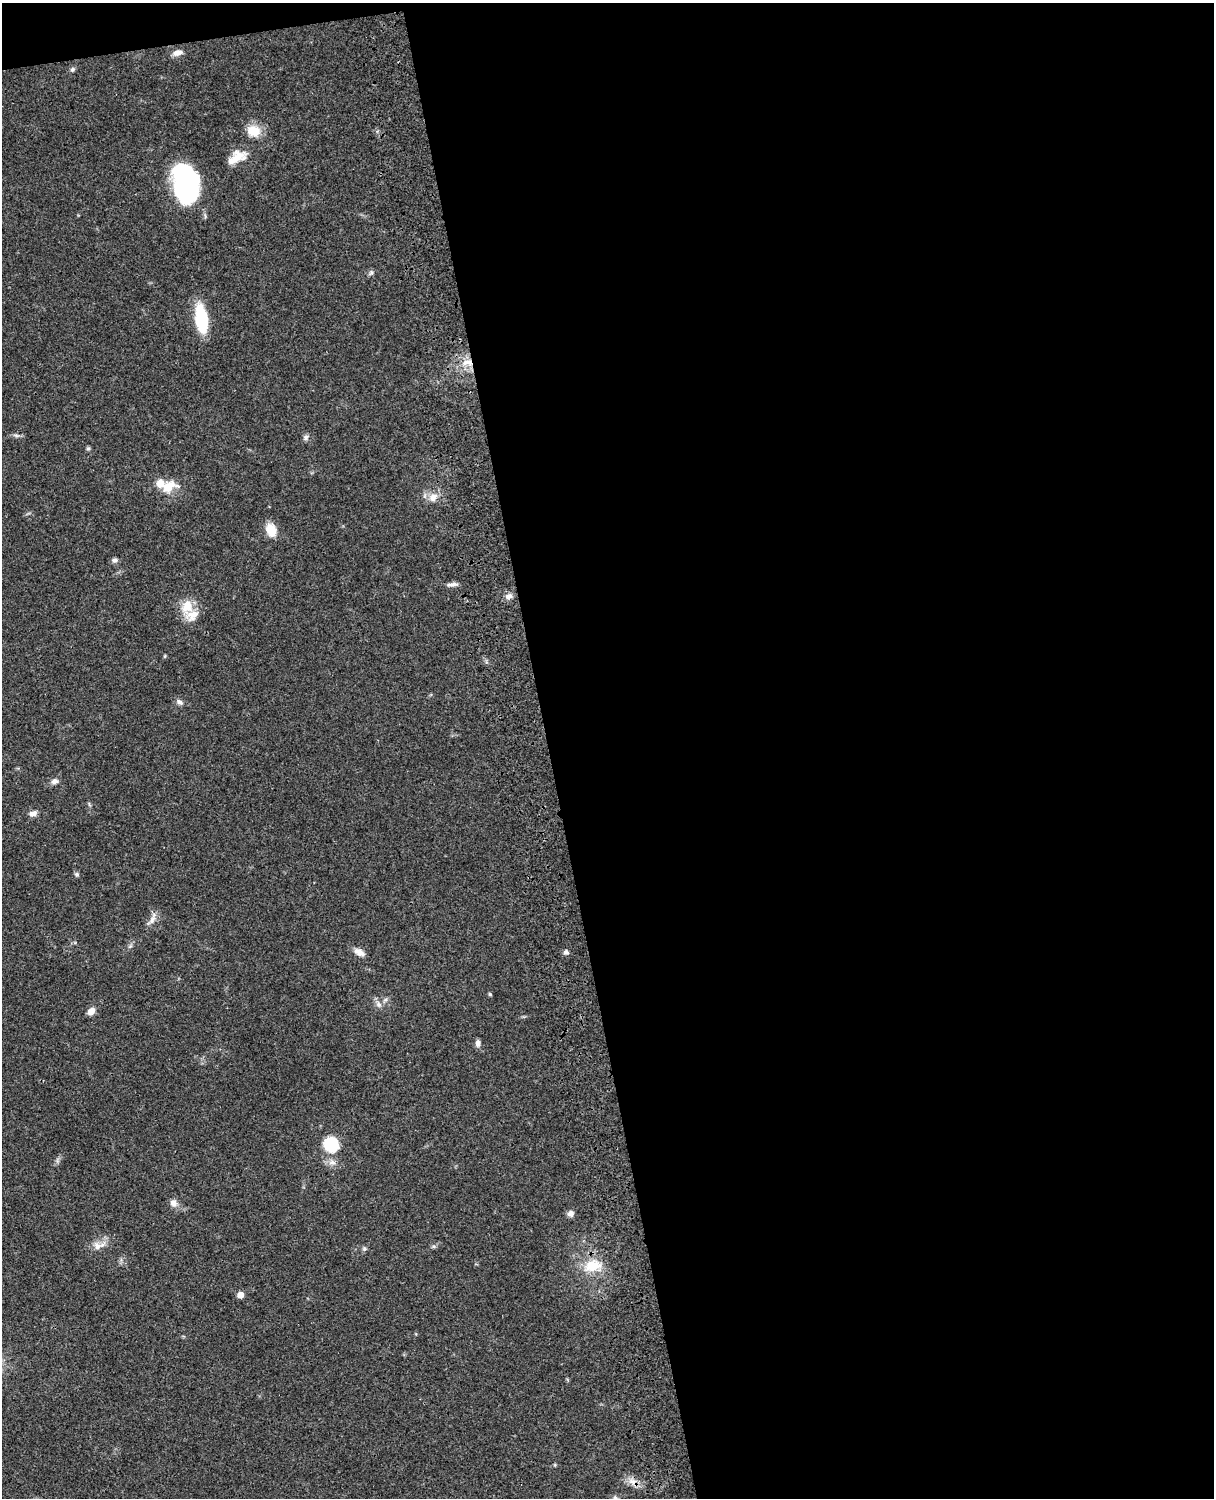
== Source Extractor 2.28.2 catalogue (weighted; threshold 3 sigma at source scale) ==
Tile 4 of 4 x 3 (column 4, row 1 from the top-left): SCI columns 3758-4969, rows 3268-4763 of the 5088 x 4927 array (HDU 1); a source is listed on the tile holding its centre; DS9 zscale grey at full resolution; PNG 1216 x 1500 px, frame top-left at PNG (2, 3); no overlay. Shown black and unused: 56% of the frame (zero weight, under 3 of 4 exposures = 6% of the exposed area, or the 3 px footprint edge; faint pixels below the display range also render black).
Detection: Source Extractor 2.28.2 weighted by HDU 2 'WHT'; one run over the whole footprint, this tile lists its part. Background 0.0766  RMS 0.0058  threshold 0.0261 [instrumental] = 3 sigma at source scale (4.5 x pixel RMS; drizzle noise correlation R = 1.50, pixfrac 1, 0.05/0.05 arcsec/px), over >= 5 px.
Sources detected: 43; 2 inside a brighter listed object's ellipse — not listed separately; the other 41 listed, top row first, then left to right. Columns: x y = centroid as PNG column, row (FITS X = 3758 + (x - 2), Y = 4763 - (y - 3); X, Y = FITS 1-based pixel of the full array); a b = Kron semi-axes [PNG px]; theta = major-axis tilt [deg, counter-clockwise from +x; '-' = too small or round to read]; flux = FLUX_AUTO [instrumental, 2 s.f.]
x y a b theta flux
177 53 13 7 12 3.5
72 69 7 6 - 1.2
254 131 18 15 -24 9.5
235 159 30 15 35 10
186 183 33 22 -80 98
371 273 8 7 - 1.4
201 318 25 10 -82 32
467 362 16 8 0 6.5
16 436 9 4 -9 1.4
306 437 8 7 - 1.6
88 448 6 5 - 0.9
168 487 18 11 28 11
433 497 14 11 44 5.5
271 530 12 9 -66 12
115 560 8 6 20 1.7
452 584 14 5 5 2.3
509 596 9 7 24 2.8
187 607 22 16 79 11
165 656 6 3 71 0.55
179 702 9 6 -32 2.1
55 781 8 6 15 2.6
33 813 10 7 19 2.8
77 874 7 5 -41 1.1
152 920 20 6 55 3.6
130 946 7 4 19 0.88
359 952 14 8 -28 4.2
566 952 6 6 - 1.7
490 994 4 4 - 0.86
379 1004 10 7 -57 2.6
91 1011 7 6 - 5.2
478 1043 9 6 -83 2.3
331 1144 18 16 -37 19
332 1163 10 8 -15 3.2
173 1203 8 8 - 3.3
571 1214 7 6 - 2.8
97 1246 13 9 -66 3.9
364 1249 6 5 - 1.1
592 1266 28 17 18 15
240 1295 5 5 - 6
633 1482 18 8 -42 5
616 1498 13 6 -53 2.1
Overlapping masked pixels (flux is a lower limit): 2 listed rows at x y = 467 362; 633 1482
Isophote crosses this tile's border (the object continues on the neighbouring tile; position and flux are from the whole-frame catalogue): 1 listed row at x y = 616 1498